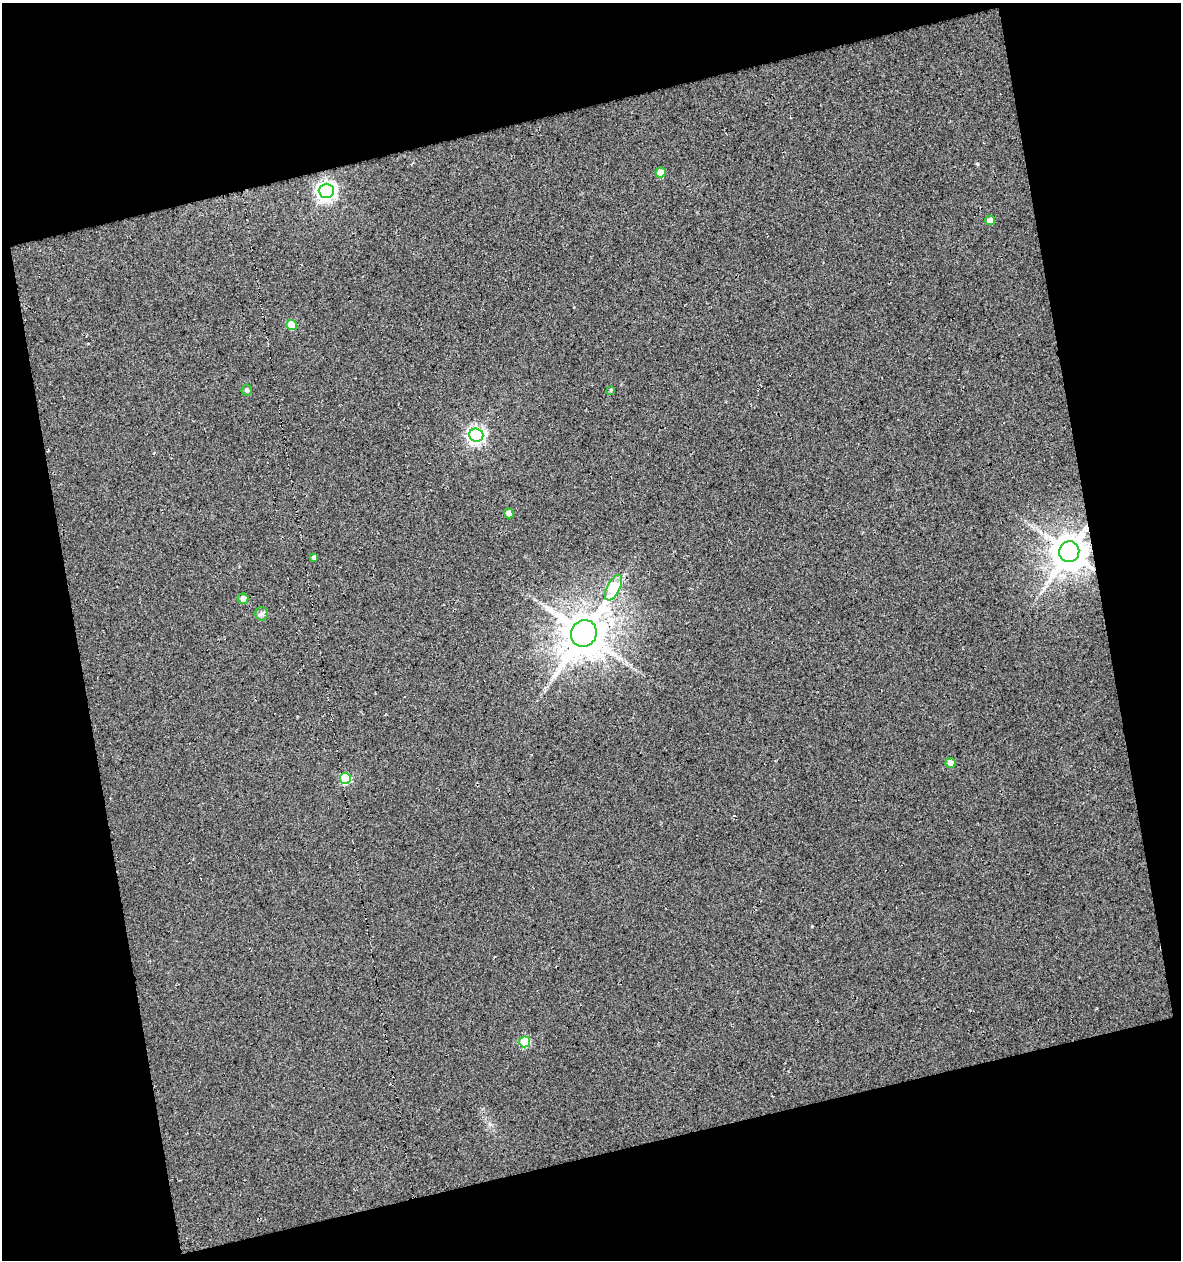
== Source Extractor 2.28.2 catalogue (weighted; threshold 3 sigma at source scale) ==
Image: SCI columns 21-1199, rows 1-1258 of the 1214 x 1258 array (HDU 1 of 3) = the unmasked area's bounding box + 8 px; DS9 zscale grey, full resolution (1 PNG px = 1 image px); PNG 1183 x 1262 px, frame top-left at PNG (2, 3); each listed source drawn as its Kron ellipse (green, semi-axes under 4 px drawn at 4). Shown black and unused: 30% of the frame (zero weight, under 3 of 5 exposures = <1% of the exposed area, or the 3 px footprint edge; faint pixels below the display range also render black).
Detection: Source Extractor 2.28.2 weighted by HDU 2 'WHT'. Background 0.0181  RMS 0.019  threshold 0.0851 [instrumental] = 3 sigma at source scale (4.5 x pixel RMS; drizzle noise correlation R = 1.50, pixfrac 1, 0.0396/0.0396 arcsec/px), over >= 5 px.
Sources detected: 17; all 17 listed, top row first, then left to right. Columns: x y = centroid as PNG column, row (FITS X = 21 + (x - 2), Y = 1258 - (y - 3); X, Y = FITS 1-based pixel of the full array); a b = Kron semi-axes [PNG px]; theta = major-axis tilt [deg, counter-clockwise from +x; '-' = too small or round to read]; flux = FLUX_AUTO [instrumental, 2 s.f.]
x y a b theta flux
661 173 5 5 - 27
326 191 7 7 - 900
990 220 5 4 - 15
292 325 5 5 - 41
247 390 5 5 - 4.4
611 390 4 3 - 1.9
476 435 7 6 - 650
509 513 5 5 - 11
1069 552 10 10 - 4500
314 557 4 4 - 4.1
614 588 14 6 62 100
243 599 5 5 - 13
261 614 6 6 - 4.8
584 633 14 12 57 6400
951 763 5 5 - 14
345 779 5 5 - 130
525 1042 5 5 - 100
Overlapping masked pixels (flux is a lower limit): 1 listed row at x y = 1069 552